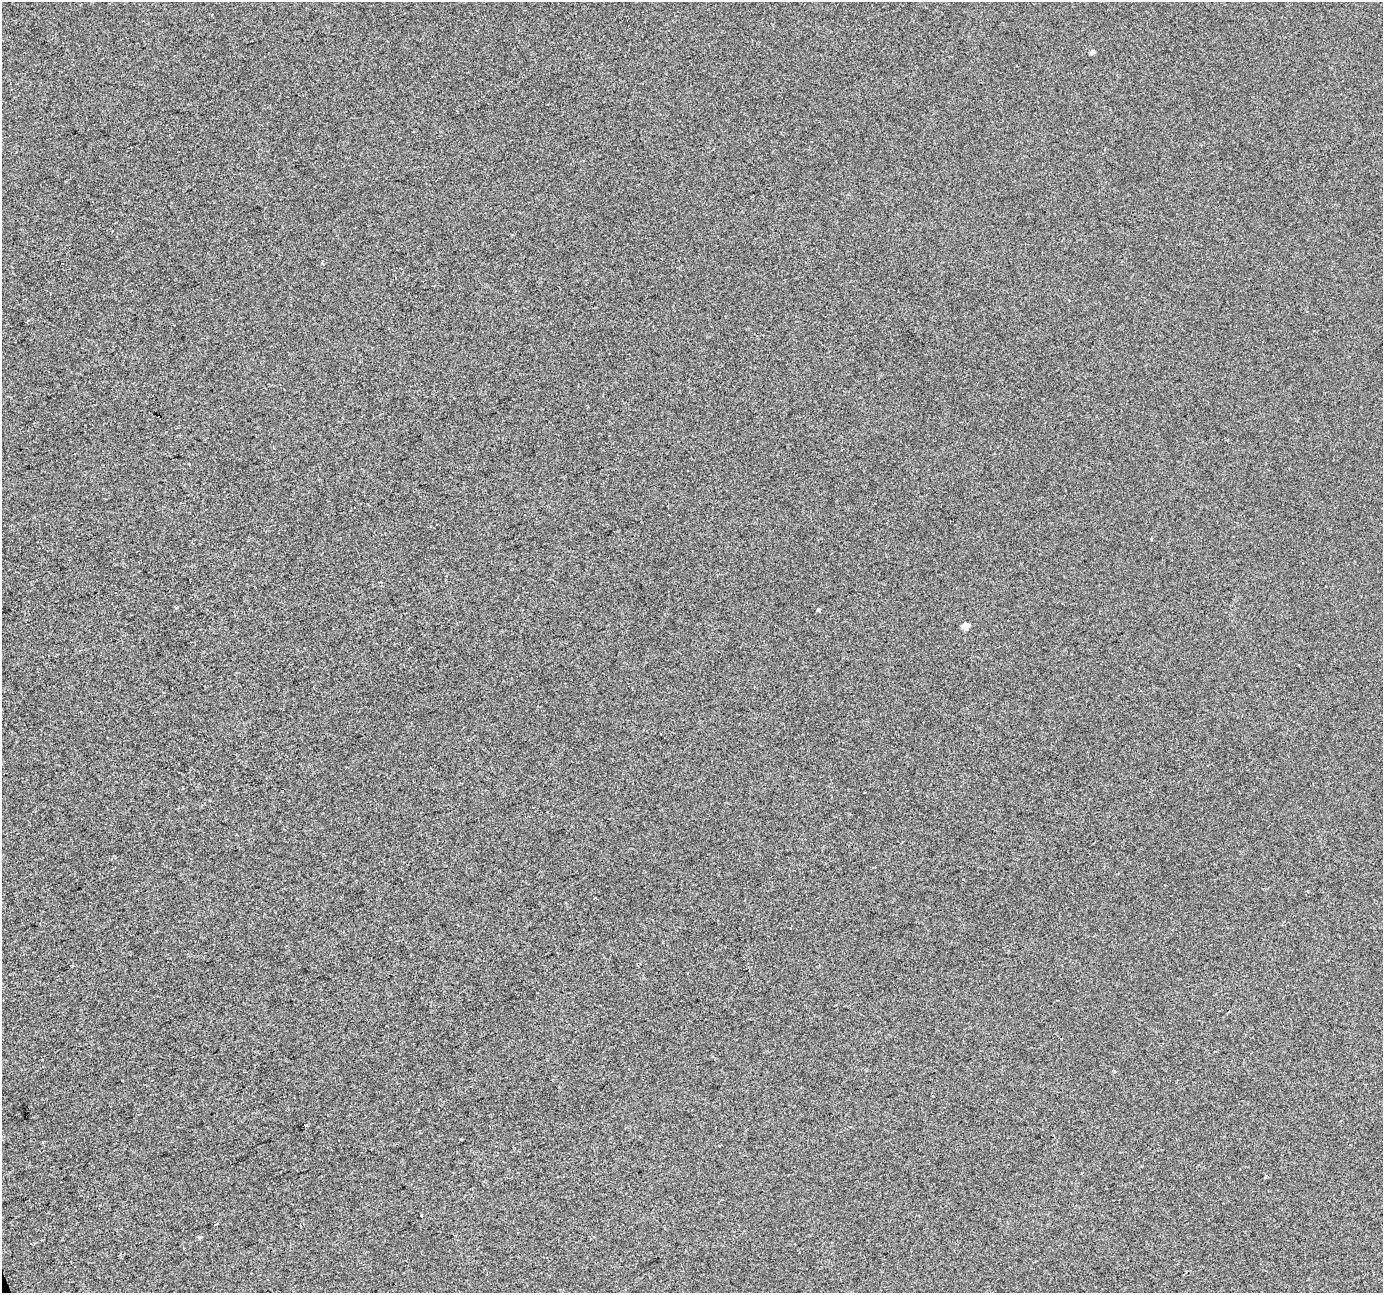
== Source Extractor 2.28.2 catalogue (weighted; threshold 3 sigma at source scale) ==
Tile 7 of 4 x 4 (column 3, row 2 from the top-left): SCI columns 2765-4145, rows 2713-4003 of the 5527 x 5369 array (HDU 1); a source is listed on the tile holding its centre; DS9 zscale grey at full resolution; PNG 1385 x 1295 px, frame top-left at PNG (2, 2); no overlay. Shown black and unused: <1% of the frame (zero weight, under 2 of 3 exposures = <1% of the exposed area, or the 3 px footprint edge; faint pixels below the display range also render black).
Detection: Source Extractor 2.28.2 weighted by HDU 2 'WHT'; one run over the whole footprint, this tile lists its part. Background 4.48e-04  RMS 0.0058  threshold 0.0261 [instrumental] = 3 sigma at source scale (4.5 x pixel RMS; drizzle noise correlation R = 1.50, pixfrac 1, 0.0396/0.0396 arcsec/px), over >= 5 px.
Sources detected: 8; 1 cosmic-ray / hot-pixel residue — not listed; the other 7 listed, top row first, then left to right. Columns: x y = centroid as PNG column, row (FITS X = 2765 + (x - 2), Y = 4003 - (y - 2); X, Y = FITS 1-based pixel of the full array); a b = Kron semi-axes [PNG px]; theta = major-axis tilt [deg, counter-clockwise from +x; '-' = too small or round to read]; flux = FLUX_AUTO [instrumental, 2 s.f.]
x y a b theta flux
1093 52 4 4 - 2.3
1151 539 3 3 - 0.52
819 610 4 3 - 2.1
965 626 5 4 - 5.4
306 1125 3 3 - 0.51
421 1216 3 3 - 2
200 1237 5 4 - 0.76